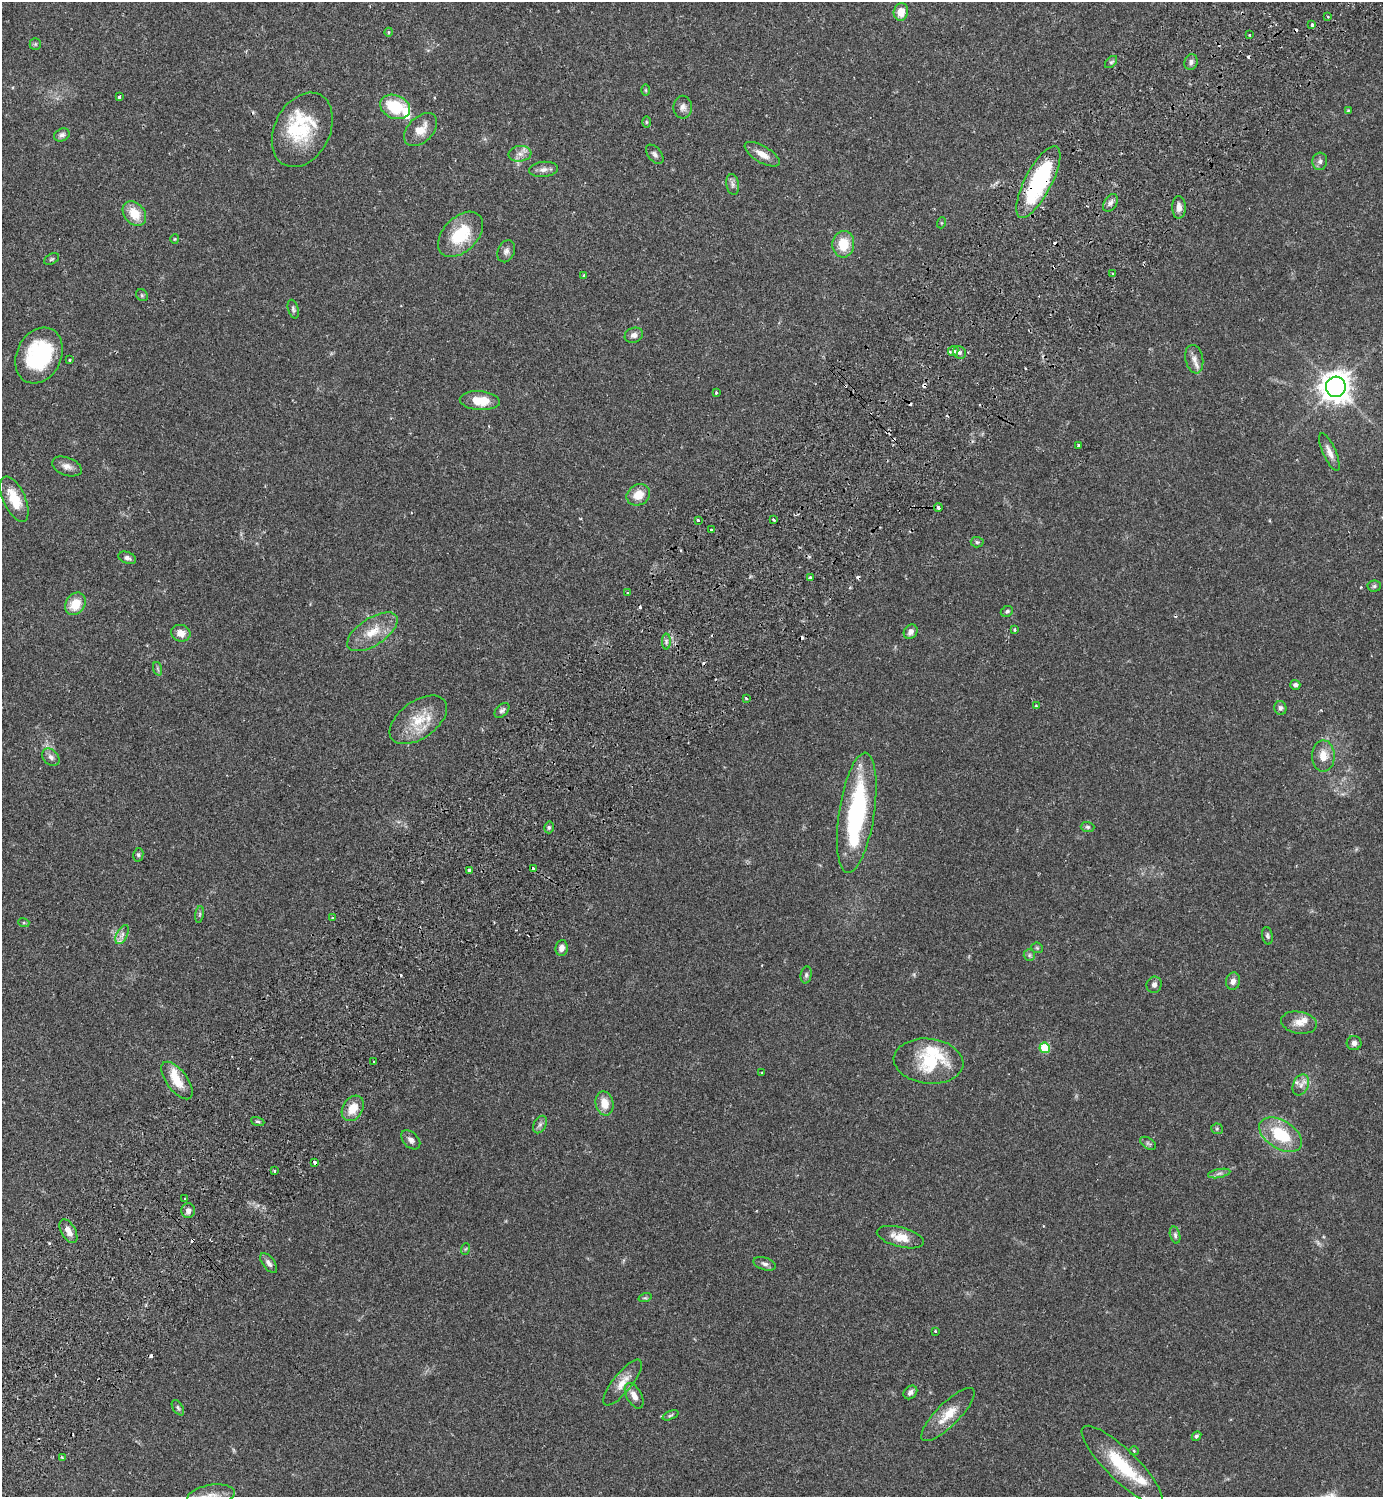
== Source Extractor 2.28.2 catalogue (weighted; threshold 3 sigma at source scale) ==
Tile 10 of 4 x 4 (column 2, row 3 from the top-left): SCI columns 1726-3106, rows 1540-3034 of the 6072 x 6072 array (HDU 1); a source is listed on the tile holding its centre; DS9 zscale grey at full resolution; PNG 1385 x 1499 px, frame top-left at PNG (2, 2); each listed source drawn as its Kron ellipse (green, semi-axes under 4 px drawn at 4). Shown black and unused: <1% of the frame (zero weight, under 2 of 3 exposures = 3% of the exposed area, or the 3 px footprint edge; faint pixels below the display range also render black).
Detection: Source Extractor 2.28.2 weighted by HDU 2 'WHT'; one run over the whole footprint, this tile lists its part. Background 0.0707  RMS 0.0052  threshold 0.0235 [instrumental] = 3 sigma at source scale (4.5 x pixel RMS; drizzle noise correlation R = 1.50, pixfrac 1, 0.05/0.05 arcsec/px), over >= 5 px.
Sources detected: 159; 2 too faint to see at this stretch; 1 inside a brighter object's white glare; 13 cosmic-ray / hot-pixel residue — neither listed nor drawn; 10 inside a brighter listed object's ellipse — not listed separately; the other 133 listed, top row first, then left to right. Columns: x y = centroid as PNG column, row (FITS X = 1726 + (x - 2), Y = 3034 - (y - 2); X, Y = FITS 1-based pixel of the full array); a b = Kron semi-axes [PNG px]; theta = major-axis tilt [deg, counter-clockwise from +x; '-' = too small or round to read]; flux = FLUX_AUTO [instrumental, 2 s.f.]
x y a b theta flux
901 12 9 7 79 5.8
1328 17 3 2 - 0.77
1312 25 3 3 - 1.8
389 32 4 3 - 0.45
1250 35 2 2 - 0.61
35 44 6 5 - 0.82
1111 62 7 4 44 0.98
1191 62 8 6 69 1.7
646 90 6 4 -89 0.58
119 97 3 3 - 0.62
395 107 15 11 -22 21
683 107 11 9 -88 2.6
1348 110 4 3 - 0.6
646 122 6 4 90 0.55
302 130 39 27 63 28
421 130 20 12 45 7.6
62 135 8 6 27 1.8
520 154 11 8 7 3.1
655 154 11 6 -51 1.7
762 154 20 8 -31 5.4
1320 161 9 7 84 1.9
543 169 14 7 6 2.9
1038 182 40 13 62 60
733 184 10 6 -80 1.8
1110 203 10 6 57 1.8
1179 207 11 7 90 3
134 214 14 10 -50 9.3
941 223 5 3 - 0.5
461 234 27 17 46 21
175 239 4 4 - 0.49
843 244 13 11 87 11
506 251 11 8 67 2.2
52 259 8 5 27 0.91
1113 274 3 3 - 0.73
584 275 4 3 - 0.77
142 295 6 5 - 0.82
293 309 10 5 -74 1.1
634 335 9 7 21 2.3
953 351 5 4 - 2.5
959 352 7 6 - 1.4
39 355 29 22 63 45
1194 359 14 9 -79 3.7
70 360 3 3 - 0.53
1336 387 10 10 - 680
716 393 3 2 - 0.64
480 401 20 9 -4 11
1078 445 3 2 - 0.67
1329 452 20 6 -66 4
67 466 15 9 -21 3.3
638 495 12 10 32 7.2
14 499 24 11 -65 13
938 508 4 4 - 1.1
773 519 4 3 - 1.4
698 520 3 3 - 1.1
711 530 3 2 - 0.63
977 542 6 5 - 0.88
127 558 9 5 -22 1.6
810 578 3 3 - 1.8
1374 586 6 5 - 0.99
627 593 3 3 - 1.1
75 604 12 9 55 10
1007 611 6 5 - 1
1014 629 4 3 - 0.67
372 632 29 13 33 11
911 632 8 6 54 2.3
181 633 10 8 -15 4.1
666 641 8 4 -90 1.2
158 669 7 4 -71 0.8
1295 685 5 5 - 1.4
746 698 3 2 - 0.54
1036 706 4 3 - 0.72
1280 708 7 6 - 1.4
502 710 9 5 45 1.4
418 720 33 18 36 15
1323 756 16 11 -90 6.6
51 757 10 7 -45 2.1
857 813 61 17 81 65
549 827 6 4 75 0.93
1088 827 7 5 -4 1
138 855 7 5 78 0.97
533 869 4 3 - 1.9
469 871 4 3 - 3.7
199 914 8 4 81 0.9
332 918 3 2 - 0.38
24 923 5 3 - 0.59
122 935 10 5 64 2.1
1267 936 9 5 -79 1.1
562 948 8 6 81 3.3
1037 948 6 5 - 0.73
1029 955 6 5 - 0.99
806 975 8 5 81 1.2
1233 981 9 7 81 2.6
1154 985 8 7 - 1.9
1299 1023 18 11 -10 5.2
1354 1043 7 7 - 2
1045 1048 5 5 - 19
929 1061 35 22 -6 28
374 1062 3 2 - 0.39
762 1073 3 2 - 0.4
177 1080 22 10 -53 9.5
1301 1085 11 7 66 2.8
605 1103 12 9 -76 6.8
353 1108 14 10 58 7.8
258 1122 7 3 -19 0.76
540 1124 9 6 63 1.5
1217 1129 6 5 - 0.8
1280 1135 23 14 -32 23
411 1140 11 7 -45 2.2
1148 1143 9 5 -33 1.1
315 1162 4 3 - 5.2
274 1171 3 3 - 1
1219 1173 11 4 11 1.6
185 1199 3 3 - 1.8
188 1211 7 6 - 2.2
68 1231 13 7 -60 4
1175 1235 8 5 -75 1.2
900 1237 24 9 -14 7.9
465 1249 6 3 70 0.55
269 1263 11 6 -53 2.1
765 1264 11 6 -17 1.8
645 1298 7 4 17 0.81
935 1331 4 3 - 0.59
623 1382 28 9 51 6.8
910 1392 7 6 - 2
634 1396 14 7 -61 4.2
178 1408 8 5 -57 1
670 1415 8 4 22 0.88
948 1415 36 11 45 10
1196 1436 5 4 - 1.1
1134 1451 5 4 - 0.55
62 1458 3 3 - 0.84
1122 1465 54 15 -44 26
211 1496 24 10 9 6.8
Overlapping masked pixels (flux is a lower limit): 3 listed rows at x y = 1038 182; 533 869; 315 1162
Isophote crosses this tile's border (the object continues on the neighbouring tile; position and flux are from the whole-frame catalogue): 1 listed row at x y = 211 1496